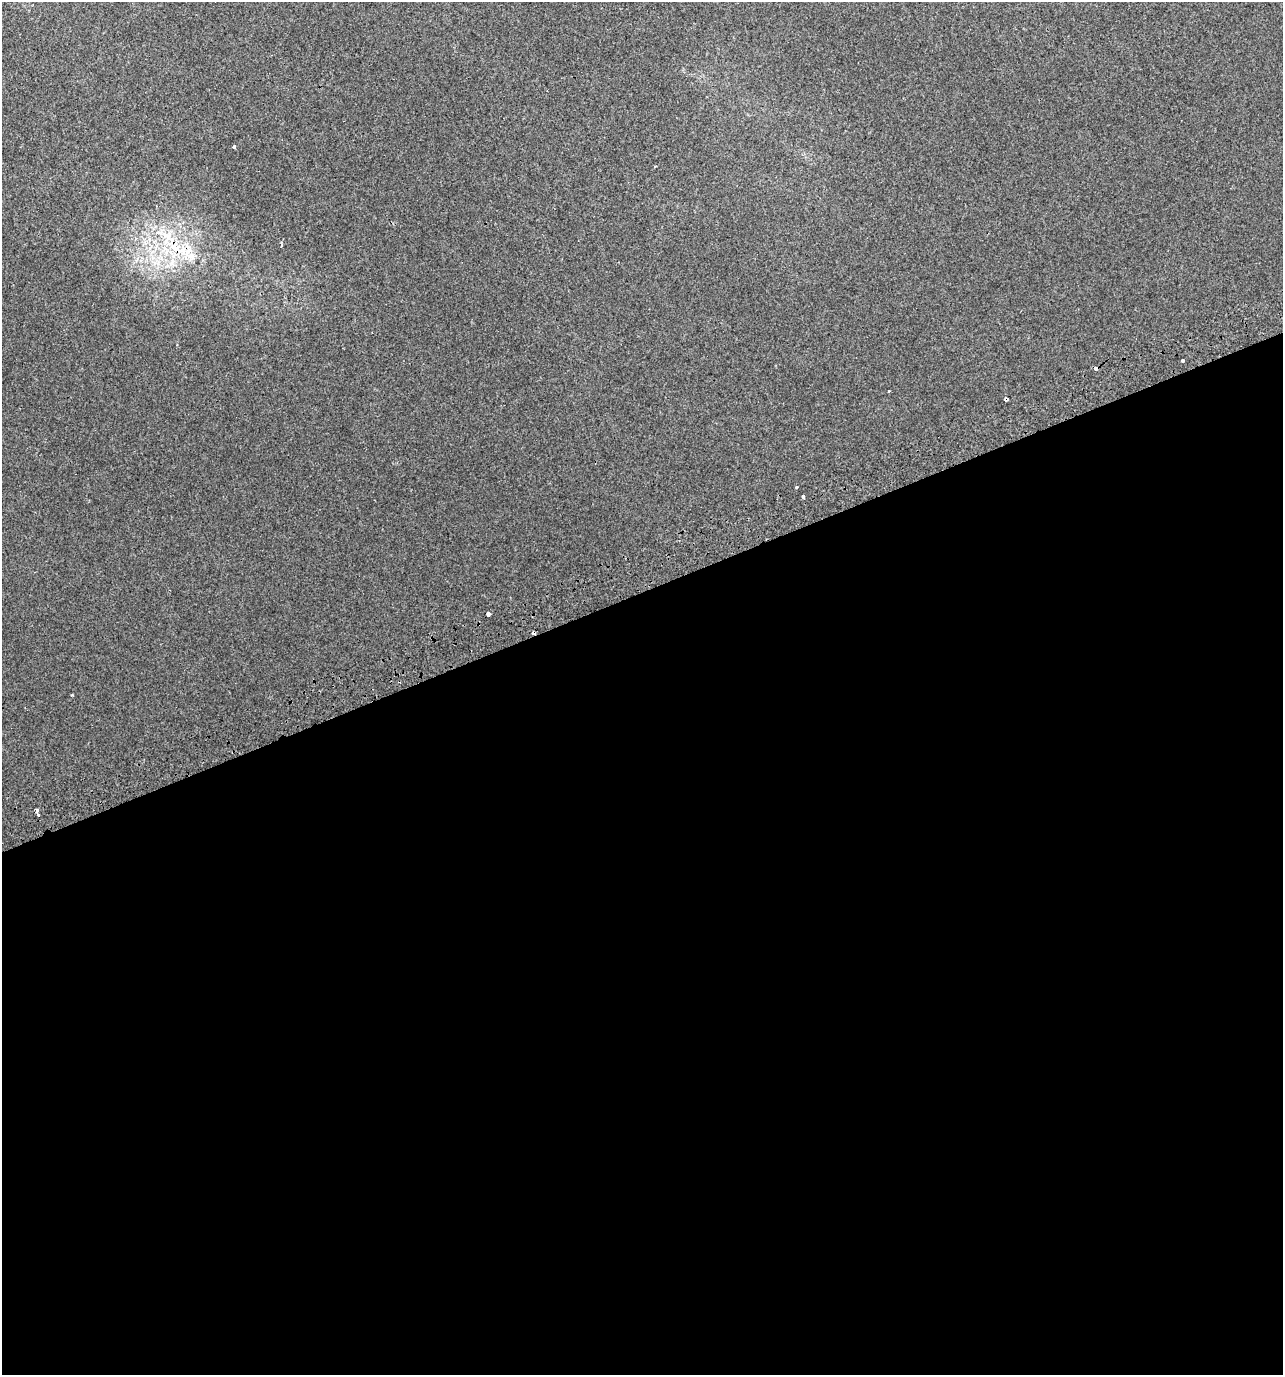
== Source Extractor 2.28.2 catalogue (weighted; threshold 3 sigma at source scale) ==
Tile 15 of 4 x 4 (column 3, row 4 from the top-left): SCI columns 2707-3987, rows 40-1412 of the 5358 x 5574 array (HDU 1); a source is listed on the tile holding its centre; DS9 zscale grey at full resolution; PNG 1285 x 1377 px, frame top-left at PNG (2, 2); no overlay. Shown black and unused: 57% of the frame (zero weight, under 2 of 3 exposures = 2% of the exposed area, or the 3 px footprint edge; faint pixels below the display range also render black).
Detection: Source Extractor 2.28.2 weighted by HDU 2 'WHT'; one run over the whole footprint, this tile lists its part. Background 0.00367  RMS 0.0038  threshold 0.0171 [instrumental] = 3 sigma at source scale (4.5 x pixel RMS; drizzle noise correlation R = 1.50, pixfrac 1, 0.0396/0.0396 arcsec/px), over >= 5 px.
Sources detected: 17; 2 cosmic-ray / hot-pixel residue — not listed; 2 inside a brighter listed object's ellipse — not listed separately; the other 13 listed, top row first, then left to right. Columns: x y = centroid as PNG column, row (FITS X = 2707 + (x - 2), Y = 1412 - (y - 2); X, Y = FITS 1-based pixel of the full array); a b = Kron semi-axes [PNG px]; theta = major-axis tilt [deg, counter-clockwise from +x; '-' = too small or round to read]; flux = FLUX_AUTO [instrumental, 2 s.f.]
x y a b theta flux
234 147 4 3 - 0.5
655 166 3 2 - 0.36
281 245 4 3 - 0.53
174 247 17 14 -78 11
1183 361 3 3 - 0.61
889 391 3 3 - 0.94
1006 399 4 3 - 16
796 487 3 3 - 0.56
803 497 3 3 - 3.6
488 614 4 3 - 2.5
72 695 3 2 - 0.35
36 810 4 3 - 5.6
38 815 3 3 - 0.91
Overlapping masked pixels (flux is a lower limit): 2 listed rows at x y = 174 247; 1006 399